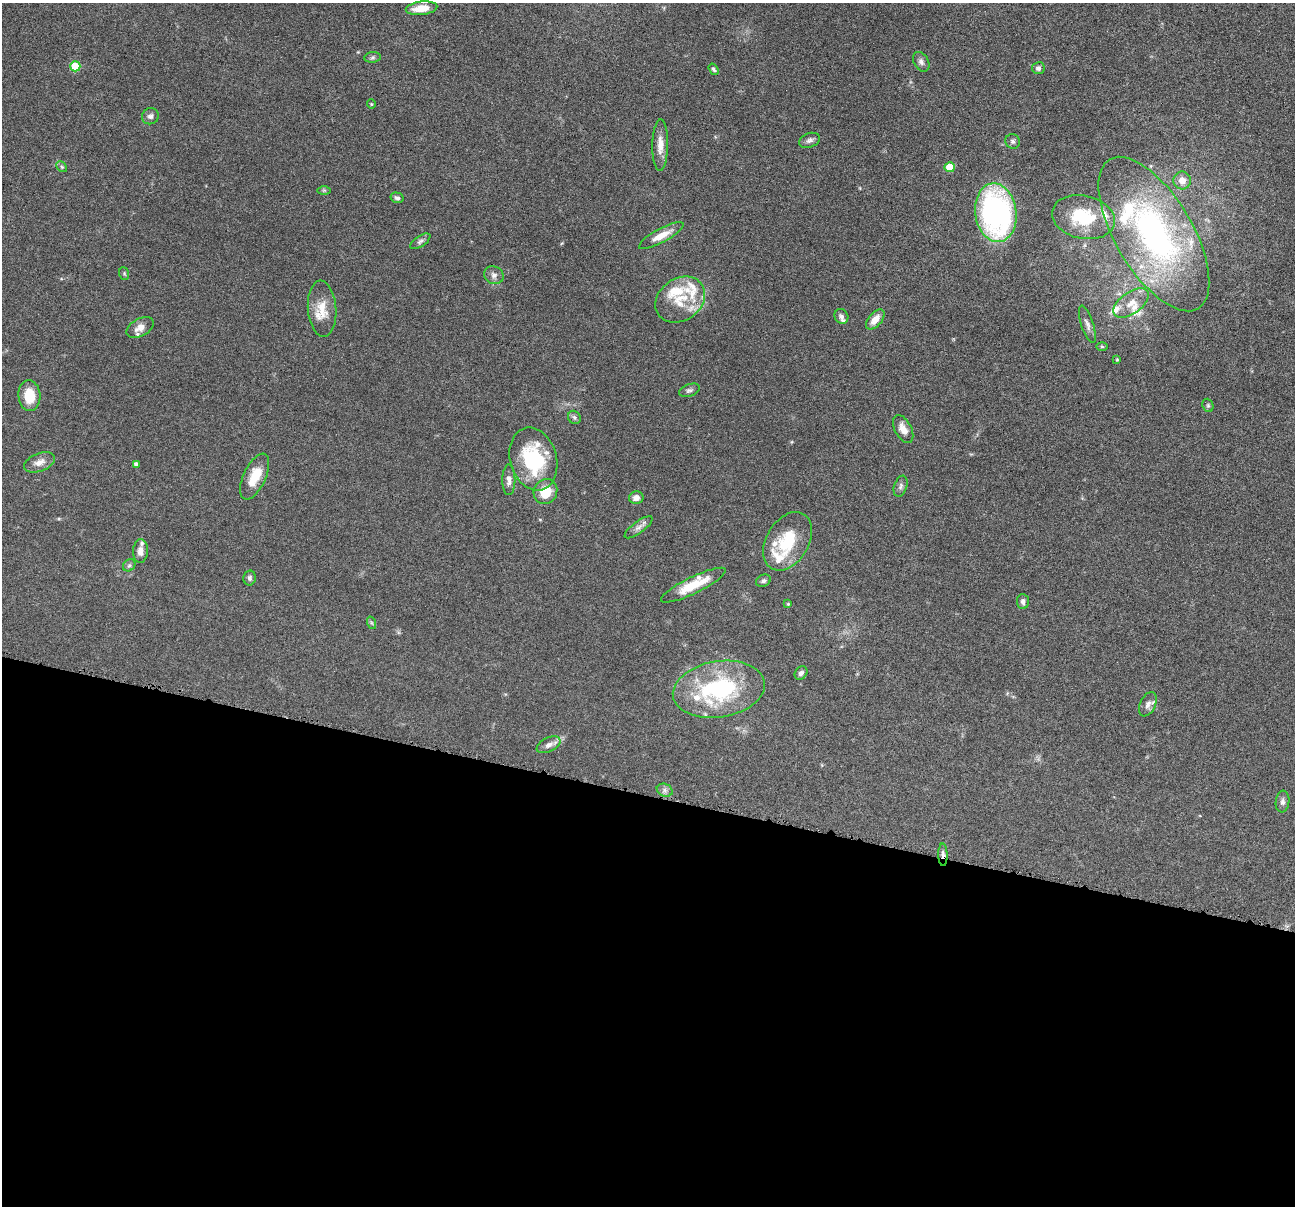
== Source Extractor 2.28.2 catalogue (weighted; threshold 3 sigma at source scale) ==
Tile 14 of 4 x 4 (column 2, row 4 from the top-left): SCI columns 1298-2590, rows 255-1458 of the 5182 x 5200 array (HDU 1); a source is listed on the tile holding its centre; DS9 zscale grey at full resolution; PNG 1297 x 1208 px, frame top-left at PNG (2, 3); each listed source drawn as its Kron ellipse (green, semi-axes under 4 px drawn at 4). Shown black and unused: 34% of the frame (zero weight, under 4 of 8 exposures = <1% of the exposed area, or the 3 px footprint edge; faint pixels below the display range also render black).
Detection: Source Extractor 2.28.2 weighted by HDU 2 'WHT'; one run over the whole footprint, this tile lists its part. Background 0.0362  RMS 0.0035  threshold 0.0142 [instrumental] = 3 sigma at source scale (4.09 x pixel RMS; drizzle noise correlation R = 1.36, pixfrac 0.8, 0.05/0.05 arcsec/px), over >= 5 px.
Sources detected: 77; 15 inside a brighter listed object's ellipse — not listed separately; the other 62 listed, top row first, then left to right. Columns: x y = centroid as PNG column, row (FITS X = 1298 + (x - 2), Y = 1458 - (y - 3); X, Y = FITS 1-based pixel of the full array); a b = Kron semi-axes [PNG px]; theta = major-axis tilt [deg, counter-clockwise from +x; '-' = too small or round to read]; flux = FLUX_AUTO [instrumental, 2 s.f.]
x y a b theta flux
421 8 16 6 6 5.4
373 57 8 5 7 0.71
921 62 10 7 -59 1.3
75 66 5 5 - 12
1038 68 6 6 - 1
713 69 6 4 -57 0.63
371 104 4 4 - 0.33
150 116 8 8 - 1.1
809 140 11 7 20 1.2
1013 141 8 7 - 0.84
660 145 26 8 89 3.7
62 167 6 4 -44 0.53
950 167 5 5 - 7.5
1182 180 9 8 - 2.9
324 190 7 4 0 0.48
397 198 6 5 - 0.85
996 213 29 20 -82 82
1083 217 32 21 -12 17
1154 234 87 38 -59 92
661 236 25 7 28 4.7
420 241 11 5 34 0.92
124 274 6 5 - 0.43
494 275 10 8 -28 1.5
680 300 26 21 35 10
1131 303 20 11 35 4.1
322 309 28 14 -86 6.4
841 316 8 6 -60 1.1
875 319 12 6 48 3.4
1087 324 19 6 -72 1.6
140 327 15 9 28 3
1102 346 6 4 -1 0.4
1117 360 4 3 - 0.3
689 390 11 6 20 0.92
29 396 15 11 -84 7.7
1208 405 7 5 -70 0.54
574 417 7 6 - 0.69
903 429 15 8 -62 2.9
533 459 32 23 -74 26
39 462 16 9 21 2.6
136 464 4 4 - 1.1
255 477 25 11 65 6.9
509 480 15 6 89 1.8
901 486 11 6 71 1
545 492 13 11 60 7.7
636 498 7 6 - 1.7
638 527 17 6 36 1.6
788 541 32 21 59 13
140 551 12 7 86 1.9
129 565 7 5 43 0.68
250 578 7 6 - 0.76
763 581 8 6 25 0.82
693 585 36 8 26 8.6
1023 602 7 6 - 1
788 604 4 4 - 0.37
372 623 6 4 -71 0.47
801 673 7 5 47 0.99
719 689 46 28 9 40
1148 704 13 8 64 1.7
549 745 13 7 26 1.7
665 790 8 6 -23 1.1
1282 801 11 7 83 1.1
943 855 11 4 -88 1.3
Overlapping masked pixels (flux is a lower limit): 1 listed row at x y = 943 855